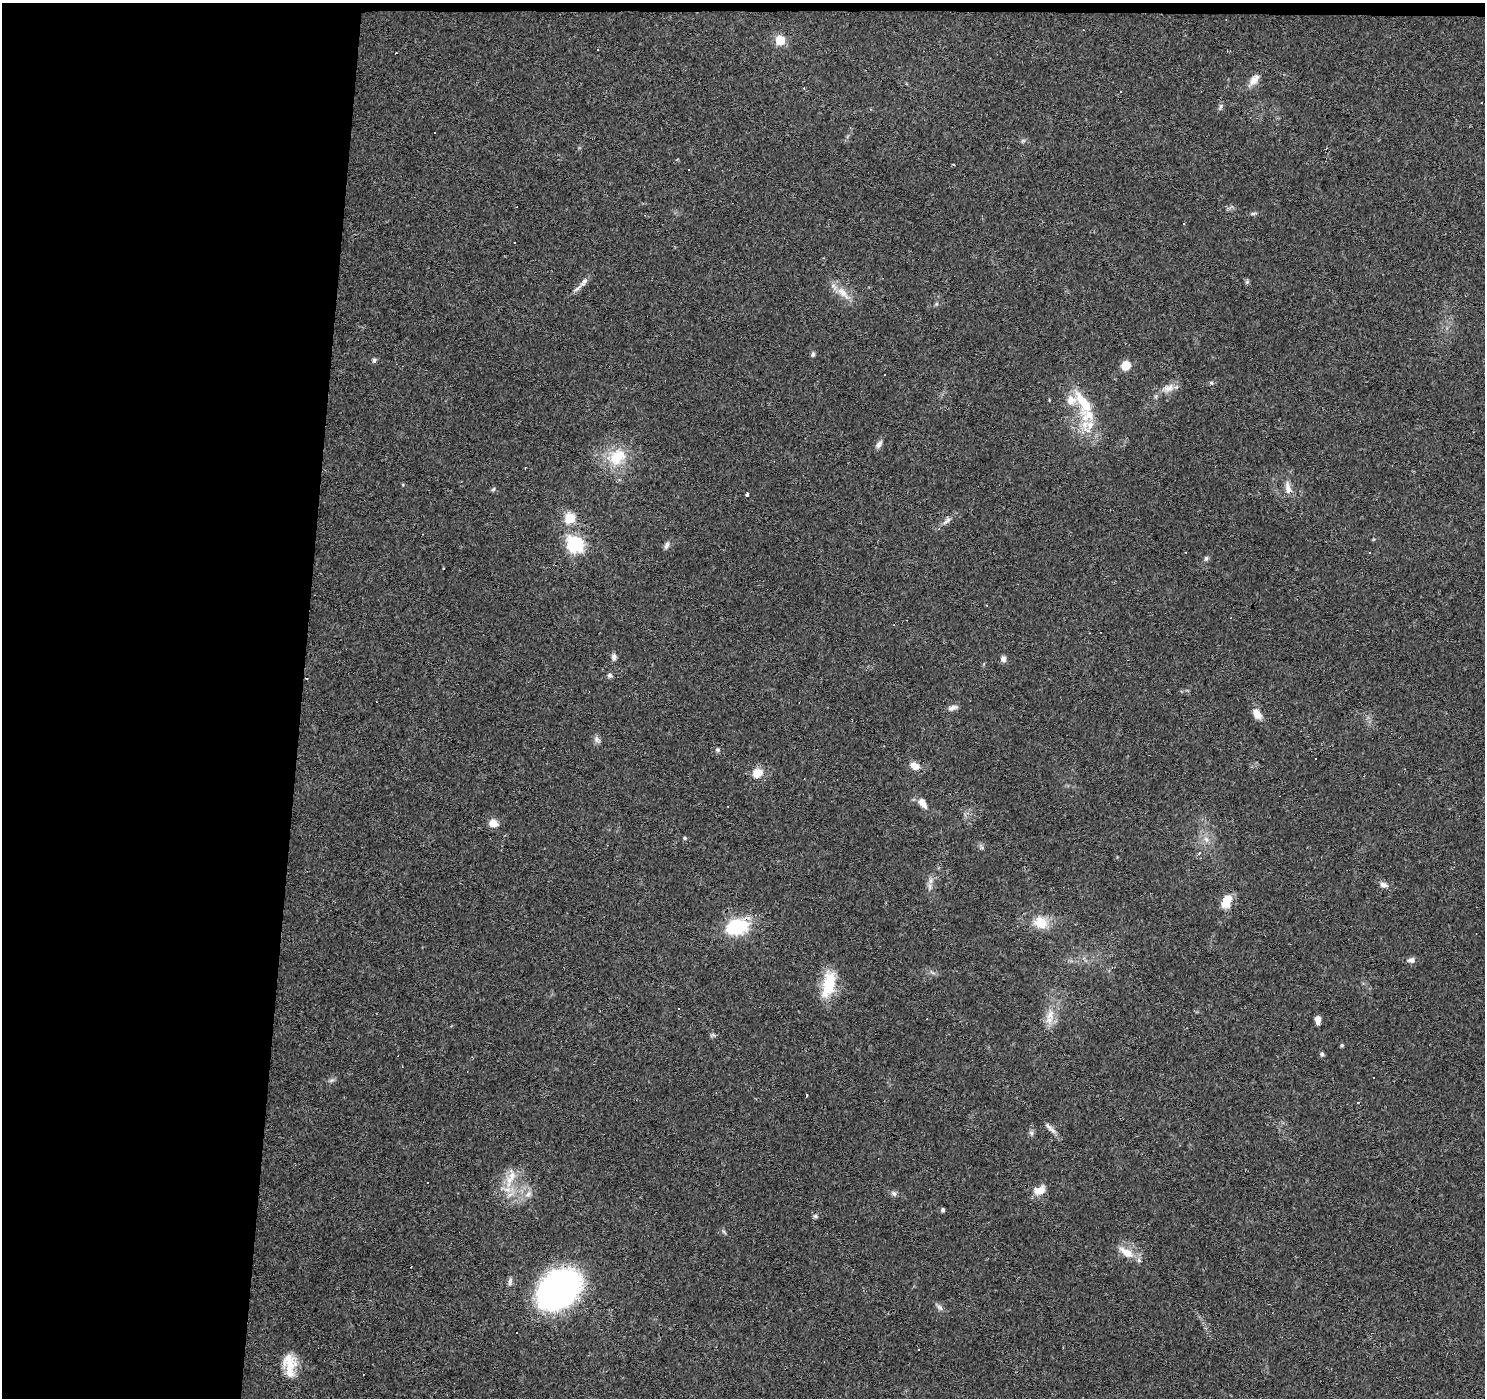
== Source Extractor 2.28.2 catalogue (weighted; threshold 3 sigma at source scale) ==
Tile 1 of 3 x 3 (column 1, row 1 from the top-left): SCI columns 1-1483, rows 3018-4413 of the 4453 x 4693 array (HDU 1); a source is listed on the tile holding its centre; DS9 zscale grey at full resolution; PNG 1487 x 1400 px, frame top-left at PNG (2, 3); no overlay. Shown black and unused: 21% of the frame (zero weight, under 3 of 4 exposures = <1% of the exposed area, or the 3 px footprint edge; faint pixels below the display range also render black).
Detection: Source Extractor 2.28.2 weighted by HDU 2 'WHT'; one run over the whole footprint, this tile lists its part. Background 0.0271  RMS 0.0037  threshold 0.0166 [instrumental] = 3 sigma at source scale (4.5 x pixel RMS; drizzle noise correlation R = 1.50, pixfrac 1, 0.0396/0.0396 arcsec/px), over >= 5 px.
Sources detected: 113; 1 too faint to see at this stretch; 32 cosmic-ray / hot-pixel residue — not listed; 5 inside a brighter listed object's ellipse — not listed separately; the other 75 listed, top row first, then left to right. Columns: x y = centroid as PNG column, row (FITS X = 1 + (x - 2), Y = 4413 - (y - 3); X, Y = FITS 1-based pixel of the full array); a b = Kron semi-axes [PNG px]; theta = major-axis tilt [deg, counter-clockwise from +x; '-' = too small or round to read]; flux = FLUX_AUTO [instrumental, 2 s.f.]
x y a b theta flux
780 40 6 6 - 18
1254 80 20 9 50 3.1
1481 102 3 2 - 0.22
1221 107 10 5 73 0.81
434 133 2 2 - 0.38
1023 141 7 4 1 0.66
953 164 4 3 - 0.76
1184 223 3 2 - 0.64
584 282 12 6 57 1.6
1247 282 6 5 - 0.58
843 293 23 10 -43 5
936 304 6 4 71 0.49
813 354 7 5 71 0.75
374 360 6 5 - 0.81
1126 365 9 8 - 5.2
884 375 2 2 - 0.32
1211 383 6 5 - 0.59
1169 388 17 10 27 3.6
1083 402 40 15 -59 14
879 444 11 6 58 1.6
617 457 27 21 44 13
1288 488 18 8 -80 2.9
493 489 6 5 - 0.6
747 494 4 3 - 2.2
570 518 6 6 - 28
947 521 15 6 41 1.7
575 545 7 7 - 77
667 545 11 6 69 1.3
1206 558 6 5 - 0.8
443 568 2 2 - 0.46
614 657 9 6 89 1.4
1003 659 8 6 -85 1.4
610 675 7 6 - 0.92
953 708 13 6 19 1.6
1257 714 14 9 -59 3.4
596 739 11 7 -55 1.3
718 750 6 6 - 0.73
915 766 12 8 -26 3.3
757 773 11 10 - 5.3
922 803 14 7 -56 3
493 823 10 9 - 3.3
685 838 5 4 - 0.56
1206 839 10 5 -54 1.4
1199 853 6 4 62 0.67
930 881 9 7 89 1.7
1384 885 11 7 -12 1.6
1226 901 18 11 69 5.5
1040 923 19 16 -22 7.1
737 927 28 19 16 19
1411 960 10 7 6 1.4
828 984 34 15 76 13
678 1009 3 3 - 0.76
1050 1015 18 11 67 4.9
1318 1020 8 5 -90 2.1
713 1035 8 5 0 0.74
1342 1045 4 4 - 0.54
1322 1054 5 4 - 0.95
806 1096 3 2 - 0.47
1358 1102 3 3 - 0.39
1050 1128 20 6 -44 2
1031 1133 7 5 -45 0.89
509 1180 26 8 76 5.9
428 1182 3 3 - 0.89
1039 1190 15 10 27 4.2
528 1194 12 6 50 2
894 1194 8 6 -68 0.98
943 1210 4 4 - 0.79
815 1216 7 5 -15 0.73
1127 1252 22 10 -32 5.6
510 1282 11 5 85 1.2
558 1289 30 22 40 160
940 1307 10 6 -45 1.2
517 1333 2 2 - 0.35
918 1350 3 2 - 0.7
289 1363 24 18 -81 8.1
Overlapping masked pixels (flux is a lower limit): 2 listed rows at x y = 1288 488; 737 927